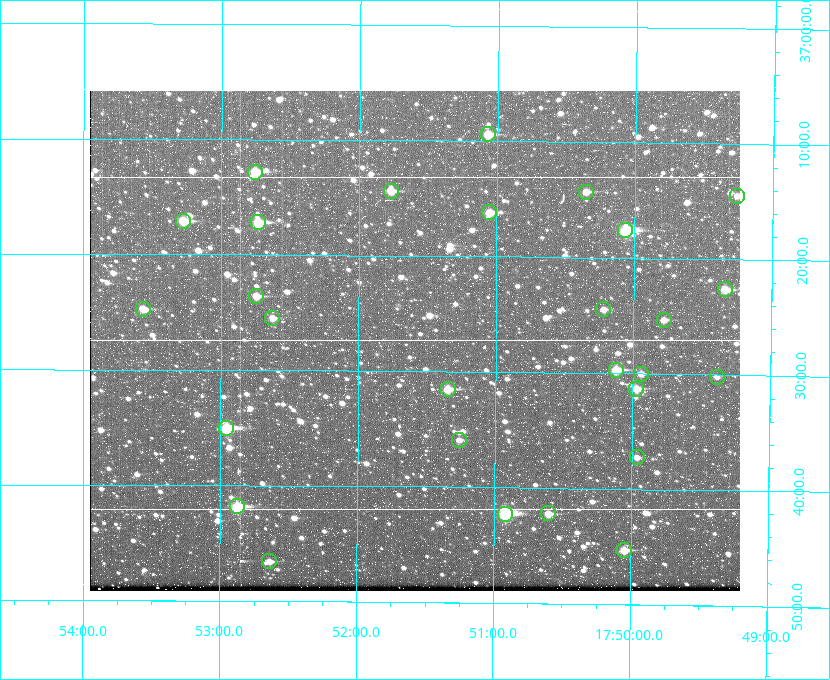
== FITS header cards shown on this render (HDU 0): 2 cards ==
NAXIS1  =                  650
NAXIS2  =                  500

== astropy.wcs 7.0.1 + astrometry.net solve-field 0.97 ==
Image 650 x 500 px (HDU 0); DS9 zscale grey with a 90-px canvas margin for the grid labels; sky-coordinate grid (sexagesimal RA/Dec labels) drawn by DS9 from the SOLVED WCS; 28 Tycho-2 reference stars matched to detected sources circled (green)
Header WCS: none
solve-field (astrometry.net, Tycho-2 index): SOLVED blind (the file carries no WCS)
Solved WCS: RA---TAN-SIP/DEC--TAN-SIP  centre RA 17:51:35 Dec +37:27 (267.90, +37.46 deg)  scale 5.2 arcsec/px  FOV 56.3' x 43.3'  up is +180 deg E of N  parity flipped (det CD > 0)
(file carries no celestial WCS; the grid is the blind solution)
Tycho-2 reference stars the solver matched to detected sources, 28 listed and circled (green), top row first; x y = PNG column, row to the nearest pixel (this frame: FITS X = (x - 90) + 1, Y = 500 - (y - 91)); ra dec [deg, ICRS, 3 dp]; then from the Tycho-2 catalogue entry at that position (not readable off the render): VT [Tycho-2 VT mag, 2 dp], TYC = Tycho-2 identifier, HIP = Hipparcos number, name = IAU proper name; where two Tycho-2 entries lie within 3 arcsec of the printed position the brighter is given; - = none
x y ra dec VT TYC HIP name
488 134 267.768 +37.157 9.98 2620-745-1 - -
255 172 268.189 +37.213 9.71 2620-542-1 - -
391 191 267.943 +37.240 10.39 2620-505-1 - -
586 192 267.589 +37.238 11.09 2619-212-1 - -
737 196 267.316 +37.242 12.03 2619-611-1 - -
489 212 267.764 +37.270 10.17 2620-784-1 - -
183 221 268.319 +37.285 9.88 2620-536-1 - -
258 222 268.183 +37.286 8.98 2620-786-1 87506 -
625 230 267.517 +37.293 8.96 2619-379-1 - -
725 289 267.335 +37.377 10.60 2619-634-1 - -
256 296 268.186 +37.393 10.44 2620-175-1 - -
143 309 268.392 +37.412 10.60 2620-800-1 - -
603 309 267.555 +37.408 11.50 2619-358-1 - -
272 318 268.156 +37.424 11.25 2620-712-1 - -
664 320 267.445 +37.422 11.17 2619-451-1 - -
616 370 267.531 +37.495 10.07 2619-274-1 - -
641 374 267.485 +37.500 11.33 2619-40-1 - -
717 377 267.347 +37.503 12.15 3088-638-1 - -
448 389 267.836 +37.525 9.96 3089-889-1 - -
636 389 267.494 +37.522 10.35 3088-270-1 - -
226 428 268.239 +37.584 8.64 3089-755-1 - -
459 440 267.815 +37.598 11.54 3089-1081-1 - -
637 457 267.491 +37.621 11.40 3088-1284-1 - -
237 506 268.219 +37.697 8.93 3089-671-1 - -
548 513 267.652 +37.703 11.04 3089-693-1 - -
505 514 267.730 +37.705 8.13 3089-1203-1 87349 -
624 550 267.512 +37.755 10.10 3089-2332-1 - -
269 561 268.159 +37.775 11.22 3089-2245-1 - -